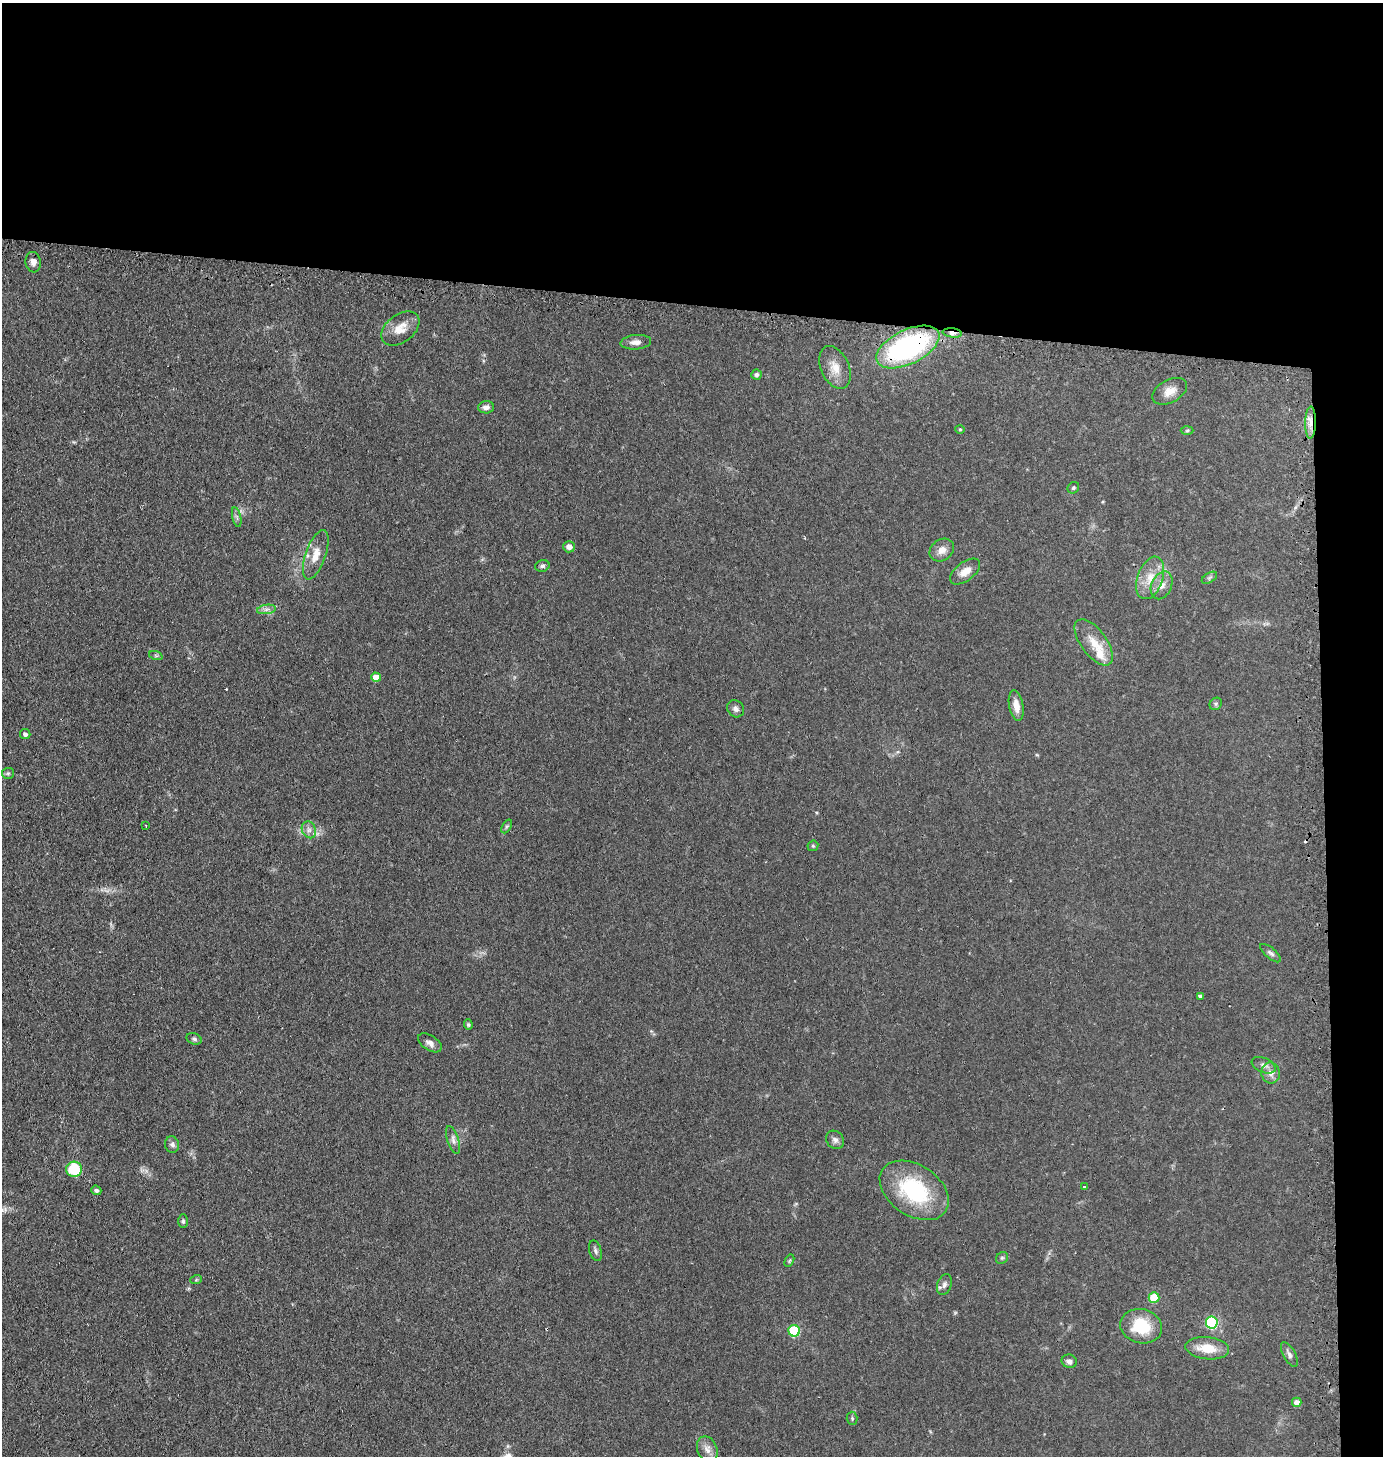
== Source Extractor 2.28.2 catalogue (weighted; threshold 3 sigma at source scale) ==
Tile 3 of 3 x 3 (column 3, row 1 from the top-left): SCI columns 2891-4271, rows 2929-4382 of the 4441 x 4403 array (HDU 1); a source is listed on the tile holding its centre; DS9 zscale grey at full resolution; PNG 1385 x 1458 px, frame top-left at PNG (2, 3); each listed source drawn as its Kron ellipse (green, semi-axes under 4 px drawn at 4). Shown black and unused: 24% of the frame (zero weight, under 2 of 3 exposures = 4% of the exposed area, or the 3 px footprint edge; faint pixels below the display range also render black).
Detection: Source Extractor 2.28.2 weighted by HDU 2 'WHT'; one run over the whole footprint, this tile lists its part. Background 0.106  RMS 0.0076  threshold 0.0341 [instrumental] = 3 sigma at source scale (4.5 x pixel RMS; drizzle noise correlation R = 1.50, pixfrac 1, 0.05/0.05 arcsec/px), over >= 5 px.
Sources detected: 69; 3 cosmic-ray / hot-pixel residue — neither listed nor drawn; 1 inside a brighter listed object's ellipse — not listed separately; the other 65 listed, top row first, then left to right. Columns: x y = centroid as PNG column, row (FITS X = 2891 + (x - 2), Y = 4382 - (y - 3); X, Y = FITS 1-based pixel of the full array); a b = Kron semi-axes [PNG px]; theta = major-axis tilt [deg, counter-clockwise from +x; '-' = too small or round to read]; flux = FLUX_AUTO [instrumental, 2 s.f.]
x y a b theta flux
33 262 10 7 -83 3.2
400 328 21 14 38 11
952 333 9 4 -8 4.2
636 342 15 7 4 4.8
908 347 34 17 26 130
835 367 22 14 -66 11
756 375 5 5 - 1.6
1170 391 19 11 29 8.1
486 407 8 6 4 3.3
1311 423 16 5 88 5.6
960 429 4 4 - 0.79
1187 431 6 4 2 1.1
1073 488 6 5 - 1.2
237 517 10 4 -77 1.8
569 547 6 5 - 4.4
942 550 13 10 35 5.9
316 555 26 10 71 11
542 566 7 5 15 1.8
965 572 17 9 38 7.3
1150 578 22 12 70 14
1209 578 8 5 31 1.6
1162 585 14 10 65 6.7
266 609 9 4 9 2.5
1094 642 27 12 -53 13
156 656 7 4 -19 1.3
376 677 5 4 - 8.9
1216 704 7 5 47 1.4
1016 705 15 7 -80 7.4
736 709 9 8 - 2.9
25 734 5 5 - 2.5
8 773 6 5 - 1.4
146 825 2 2 - 0.57
507 826 7 4 58 1.3
309 830 9 7 -65 3.1
813 846 6 5 - 1
1271 953 13 5 -40 2.2
1200 996 4 3 - 4.3
468 1025 5 4 - 1.1
194 1039 8 5 -20 1.6
430 1043 13 7 -32 3.8
1264 1065 13 7 -24 3.4
1271 1073 10 9 - 5.2
453 1140 14 5 -72 3.3
835 1140 10 8 -49 2.9
172 1144 8 7 - 2.2
74 1169 8 7 - 28
1084 1187 4 2 - 0.63
96 1190 5 4 - 2.2
914 1190 38 25 -34 63
183 1221 7 5 90 1.3
595 1251 10 6 -73 2.2
1002 1258 6 5 - 1.3
789 1261 6 4 59 0.91
196 1280 6 3 19 0.79
944 1284 11 7 72 3
1154 1298 5 5 - 28
1212 1322 6 6 - 92
1141 1326 21 17 -14 30
794 1331 6 5 - 56
1207 1348 22 11 -6 16
1289 1354 14 6 -62 2.7
1069 1361 7 6 - 3.1
1297 1402 5 4 - 6.6
852 1418 6 5 - 1.4
707 1449 13 9 -67 5.5
Overlapping masked pixels (flux is a lower limit): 3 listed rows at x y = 952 333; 908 347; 1311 423